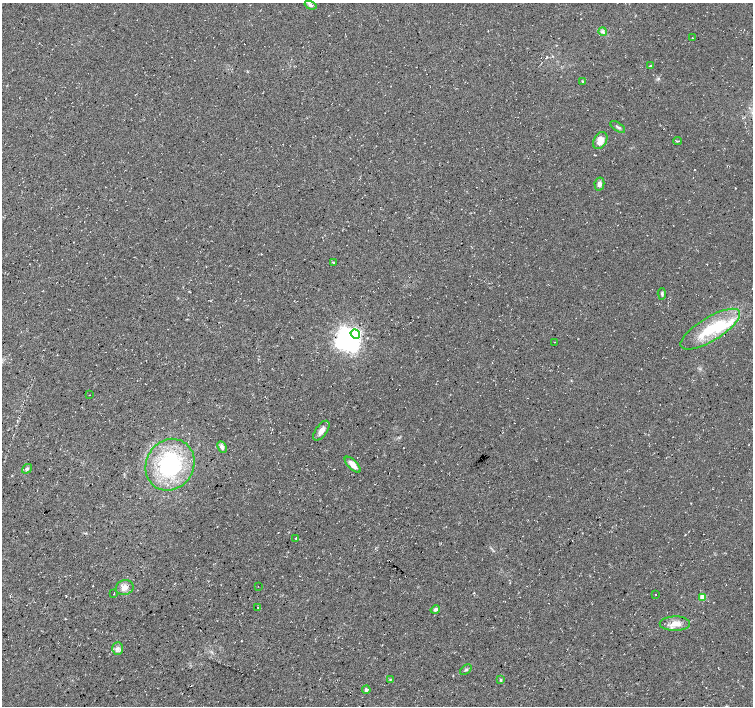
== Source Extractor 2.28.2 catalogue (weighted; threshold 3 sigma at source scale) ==
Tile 7 of 4 x 4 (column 3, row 2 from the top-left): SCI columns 3013-4514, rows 3050-4457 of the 6017 x 6031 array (HDU 1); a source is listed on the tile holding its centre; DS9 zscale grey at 2 x 2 block average (1 PNG px = mean of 2 x 2 image px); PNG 755 x 708 px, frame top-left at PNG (2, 3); each listed source drawn as its Kron ellipse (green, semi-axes under 4 px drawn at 4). Shown black and unused: <1% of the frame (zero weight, under 3 of 4 exposures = <1% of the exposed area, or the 3 px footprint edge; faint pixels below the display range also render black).
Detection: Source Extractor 2.28.2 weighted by HDU 2 'WHT'; one run over the whole footprint, this tile lists its part. Background 0.0136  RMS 0.0049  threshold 0.0221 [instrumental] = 3 sigma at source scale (4.5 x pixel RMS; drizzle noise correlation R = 1.50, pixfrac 1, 0.0396/0.0396 arcsec/px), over >= 5 px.
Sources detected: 42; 5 inside a brighter object's white glare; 2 cosmic-ray / hot-pixel residue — neither listed nor drawn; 1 inside a brighter listed object's ellipse — not listed separately; the other 34 listed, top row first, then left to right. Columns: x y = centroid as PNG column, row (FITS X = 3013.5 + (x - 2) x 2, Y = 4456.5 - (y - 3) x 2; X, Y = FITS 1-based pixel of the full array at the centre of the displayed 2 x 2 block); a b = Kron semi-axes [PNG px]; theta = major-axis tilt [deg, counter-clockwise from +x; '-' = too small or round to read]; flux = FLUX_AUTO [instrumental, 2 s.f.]
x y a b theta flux
311 5 6 4 -19 2.6
603 32 4 3 - 2.1
692 38 2 2 - 0.44
651 66 4 2 - 1.1
583 81 3 3 - 1.1
618 127 8 2 -33 1.9
600 140 9 6 60 12
677 141 4 2 - 1
599 184 6 5 - 4.2
334 263 4 2 - 0.88
662 294 6 3 -86 2
710 329 34 12 31 44
355 334 5 4 - 130
554 342 2 2 - 0.45
89 395 2 2 - 0.5
321 431 11 5 55 6.3
222 447 6 4 -64 4
170 465 26 23 58 100
353 465 10 4 -45 9.4
27 469 5 3 - 2
295 538 2 2 - 0.6
258 586 2 2 - 0.38
125 587 9 7 19 7.7
114 594 2 2 - 0.44
656 594 2 2 - 0.53
703 597 3 3 - 28
258 607 2 2 - 0.54
435 610 5 4 - 2.5
675 624 15 7 1 10
118 648 6 5 - 3.7
466 670 6 2 41 1.3
390 680 3 2 - 0.84
501 680 3 3 - 1.2
366 690 4 3 - 2.8
Diffuse or blended objects may show on this block-average render without a row.